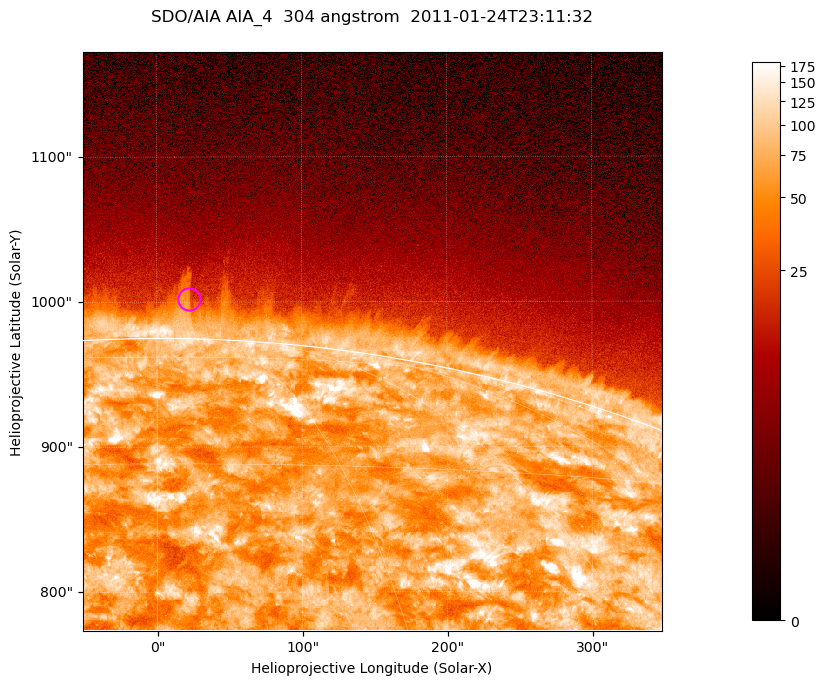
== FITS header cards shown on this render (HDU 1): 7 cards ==
TELESCOP= 'SDO/AIA '           / For AIA: SDO/AIA
INSTRUME= 'AIA_4   '           / For AIA: AIA_ATA1, AIA_ATA2, AIA_ATA3 or AIA_AT
WAVELNTH=                  304 / [angstrom] Wavelength
WAVEUNIT= 'angstrom'           / Wavelength unit: angstrom
DATE-OBS= '2011-01-24T23:11:32.125' / [ISO] Date when observation started; ISO 8
CTYPE1  = 'HPLN-TAN'           / CTYPE1; Typically HPLN
CTYPE2  = 'HPLT-TAN'           / CTYPE2; Typically HPLT

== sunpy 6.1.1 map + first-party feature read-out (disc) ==
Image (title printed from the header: SDO/AIA AIA_4  304 angstrom  2011-01-24T23:11:32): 665 x 665 px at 0.6 arcsec/px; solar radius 975 arcsec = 1625 px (partial field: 2.4% of the solar disc is inside the frame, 46% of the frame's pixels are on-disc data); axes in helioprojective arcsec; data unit not stated in the header (colour bar unlabelled)
Orientation: roll -0.132 deg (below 1 deg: not rotated)
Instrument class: DISC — disc imager (sunpy class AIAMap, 304 A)
Bright regions (active regions / flare kernels): reference = the on-disc median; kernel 5 px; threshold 5 sigma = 129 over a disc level ~70.9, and >= 1.15x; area >= 442 px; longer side >= 8 px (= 4.8 arcsec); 0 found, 0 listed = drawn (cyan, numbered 1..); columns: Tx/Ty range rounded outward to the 2 arcsec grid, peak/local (2 s.f.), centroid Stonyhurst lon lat
Off-limb structures (1.02-1.3 R_sun): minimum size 221 px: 3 found; the strongest spans PA ~355..0 deg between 1.02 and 1.05 R_sun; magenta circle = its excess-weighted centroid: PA ~0 deg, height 1.03 R_sun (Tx ~22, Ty ~1002 arcsec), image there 1.8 x the reference